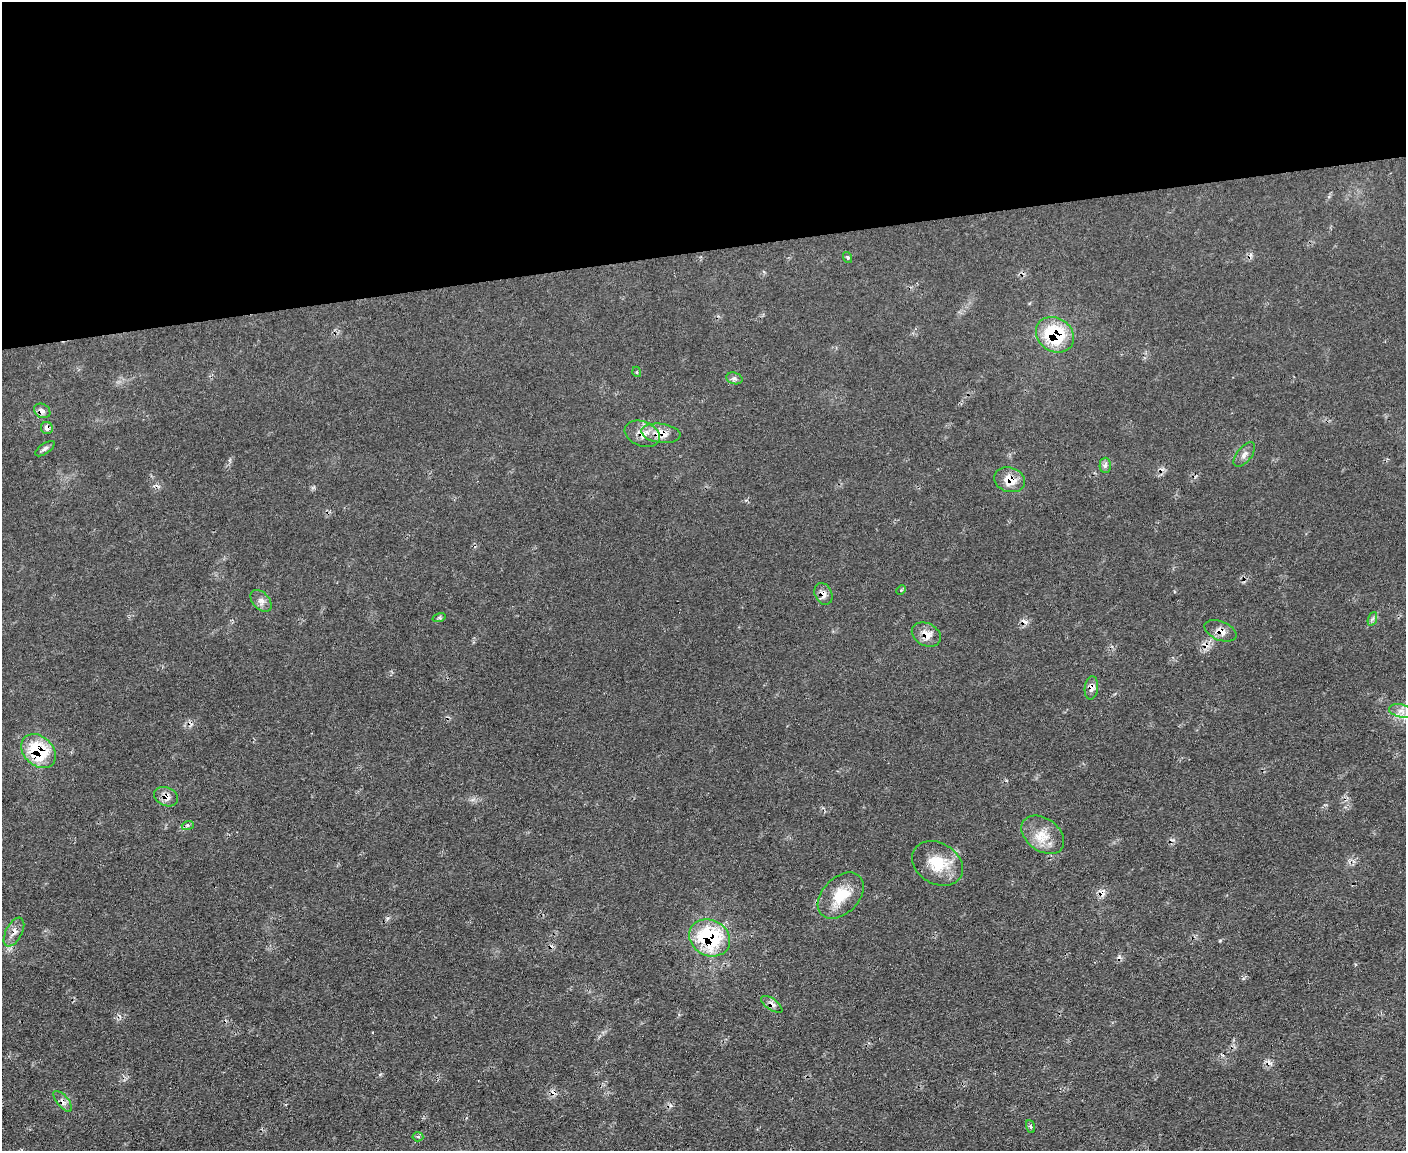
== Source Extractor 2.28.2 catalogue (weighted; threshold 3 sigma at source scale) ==
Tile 2 of 3 x 4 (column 2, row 1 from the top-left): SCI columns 1638-3041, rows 3448-4596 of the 4570 x 4596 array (HDU 1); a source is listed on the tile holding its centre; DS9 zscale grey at full resolution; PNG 1408 x 1153 px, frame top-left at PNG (2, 2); each listed source drawn as its Kron ellipse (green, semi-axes under 4 px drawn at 4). Shown black and unused: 22% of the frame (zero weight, under 2 of 3 exposures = <1% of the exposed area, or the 3 px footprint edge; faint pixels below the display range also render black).
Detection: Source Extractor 2.28.2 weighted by HDU 2 'WHT'; one run over the whole footprint, this tile lists its part. Background 0.0564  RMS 0.0088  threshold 0.0394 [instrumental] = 3 sigma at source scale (4.5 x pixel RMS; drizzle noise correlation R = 1.50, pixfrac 1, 0.05/0.05 arcsec/px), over >= 5 px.
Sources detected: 41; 7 cosmic-ray / hot-pixel residue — neither listed nor drawn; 1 inside a brighter listed object's ellipse — not listed separately; the other 33 listed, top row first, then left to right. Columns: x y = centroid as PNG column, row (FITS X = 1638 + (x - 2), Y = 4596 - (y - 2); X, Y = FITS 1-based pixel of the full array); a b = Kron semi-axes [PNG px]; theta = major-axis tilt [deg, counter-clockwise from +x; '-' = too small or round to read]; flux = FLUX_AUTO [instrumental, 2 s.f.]
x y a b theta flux
847 257 6 4 -71 1.5
1055 335 20 16 -35 58
637 372 5 3 - 0.91
734 378 8 5 -16 2.6
42 411 8 6 -31 4
47 428 6 6 - 4.2
661 433 19 9 -7 12
642 434 18 12 -21 11
45 449 11 5 34 2.4
1244 455 14 7 51 4.4
1105 465 7 5 90 3
1009 480 16 12 -18 15
901 590 5 3 - 1.2
823 594 11 8 -63 5.5
261 601 12 8 -49 4.8
439 618 7 4 17 1.5
1372 619 7 4 70 2
1220 631 17 9 -22 7.2
926 635 15 11 -27 9.8
1091 688 12 6 83 5.2
1401 711 12 6 -14 5.7
38 751 19 14 -44 51
166 797 12 9 -24 6.4
188 825 6 4 18 1.7
1043 835 23 16 -36 17
937 863 27 20 -30 27
841 895 27 18 45 26
14 932 16 8 62 6.1
710 938 21 18 -28 80
772 1004 12 5 -34 3.9
63 1101 13 5 -49 4.2
1030 1126 6 3 -71 1.5
418 1137 5 4 - 1.7
Overlapping masked pixels (flux is a lower limit): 17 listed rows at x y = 1055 335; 42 411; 47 428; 661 433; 642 434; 1009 480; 823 594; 1220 631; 926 635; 1091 688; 38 751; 166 797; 841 895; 14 932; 710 938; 772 1004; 63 1101